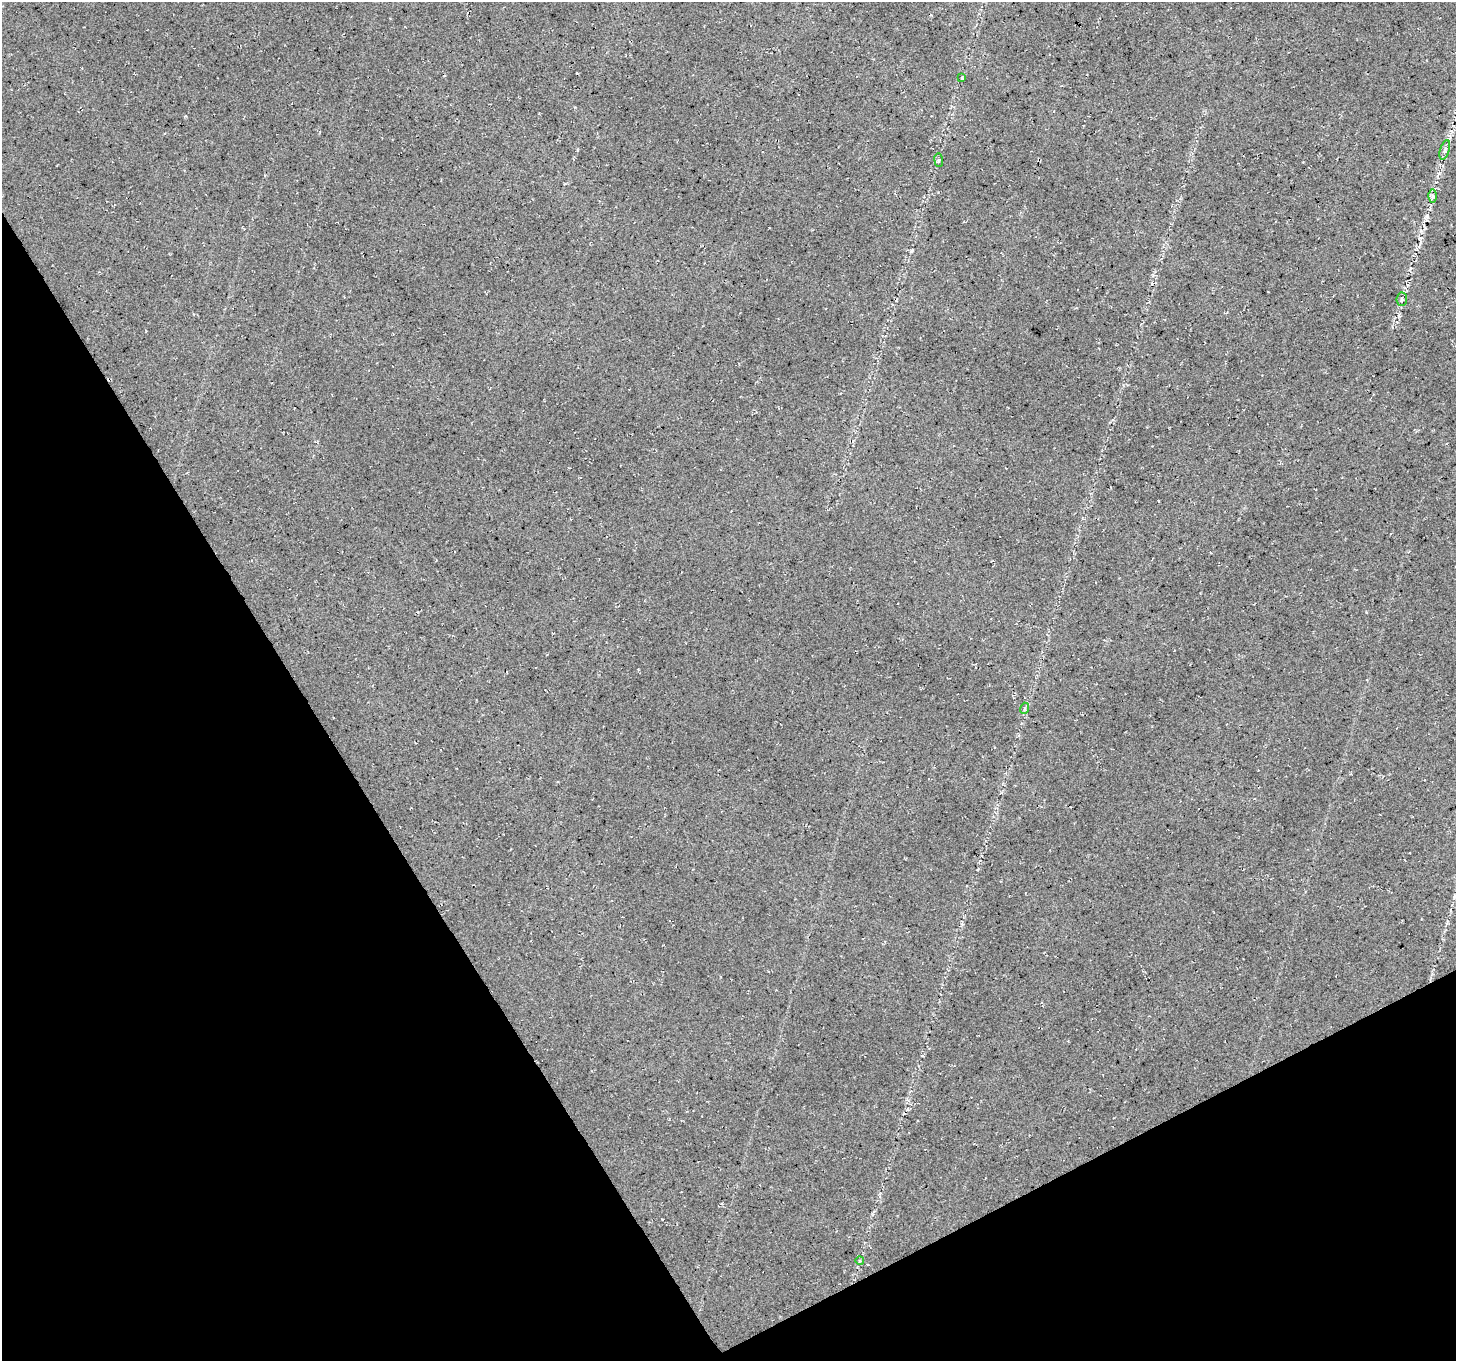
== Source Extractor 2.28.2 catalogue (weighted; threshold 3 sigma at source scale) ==
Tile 14 of 4 x 4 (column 2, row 4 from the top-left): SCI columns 1458-2911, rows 169-1527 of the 5818 x 5711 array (HDU 1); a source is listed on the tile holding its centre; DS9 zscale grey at full resolution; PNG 1458 x 1363 px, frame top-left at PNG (2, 2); each listed source drawn as its Kron ellipse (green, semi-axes under 4 px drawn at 4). Shown black and unused: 28% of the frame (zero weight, under 3 of 4 exposures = <1% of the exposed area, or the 3 px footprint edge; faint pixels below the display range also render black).
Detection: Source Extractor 2.28.2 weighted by HDU 2 'WHT'; one run over the whole footprint, this tile lists its part. Background 0.0283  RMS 0.0083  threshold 0.0375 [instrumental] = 3 sigma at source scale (4.5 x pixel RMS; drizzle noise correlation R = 1.50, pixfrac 1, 0.0396/0.0396 arcsec/px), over >= 5 px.
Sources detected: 7; all 7 listed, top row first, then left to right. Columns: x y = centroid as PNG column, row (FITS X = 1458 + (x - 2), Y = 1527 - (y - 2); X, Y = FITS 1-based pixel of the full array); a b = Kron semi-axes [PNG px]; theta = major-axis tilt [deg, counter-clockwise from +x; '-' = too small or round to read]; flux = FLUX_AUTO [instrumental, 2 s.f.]
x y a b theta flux
962 78 4 4 - 1.3
1445 150 10 4 72 2.7
939 160 7 3 -83 1.2
1432 196 7 4 90 1.8
1402 299 7 5 83 1.7
1025 708 5 3 - 1
860 1261 4 3 - 0.75